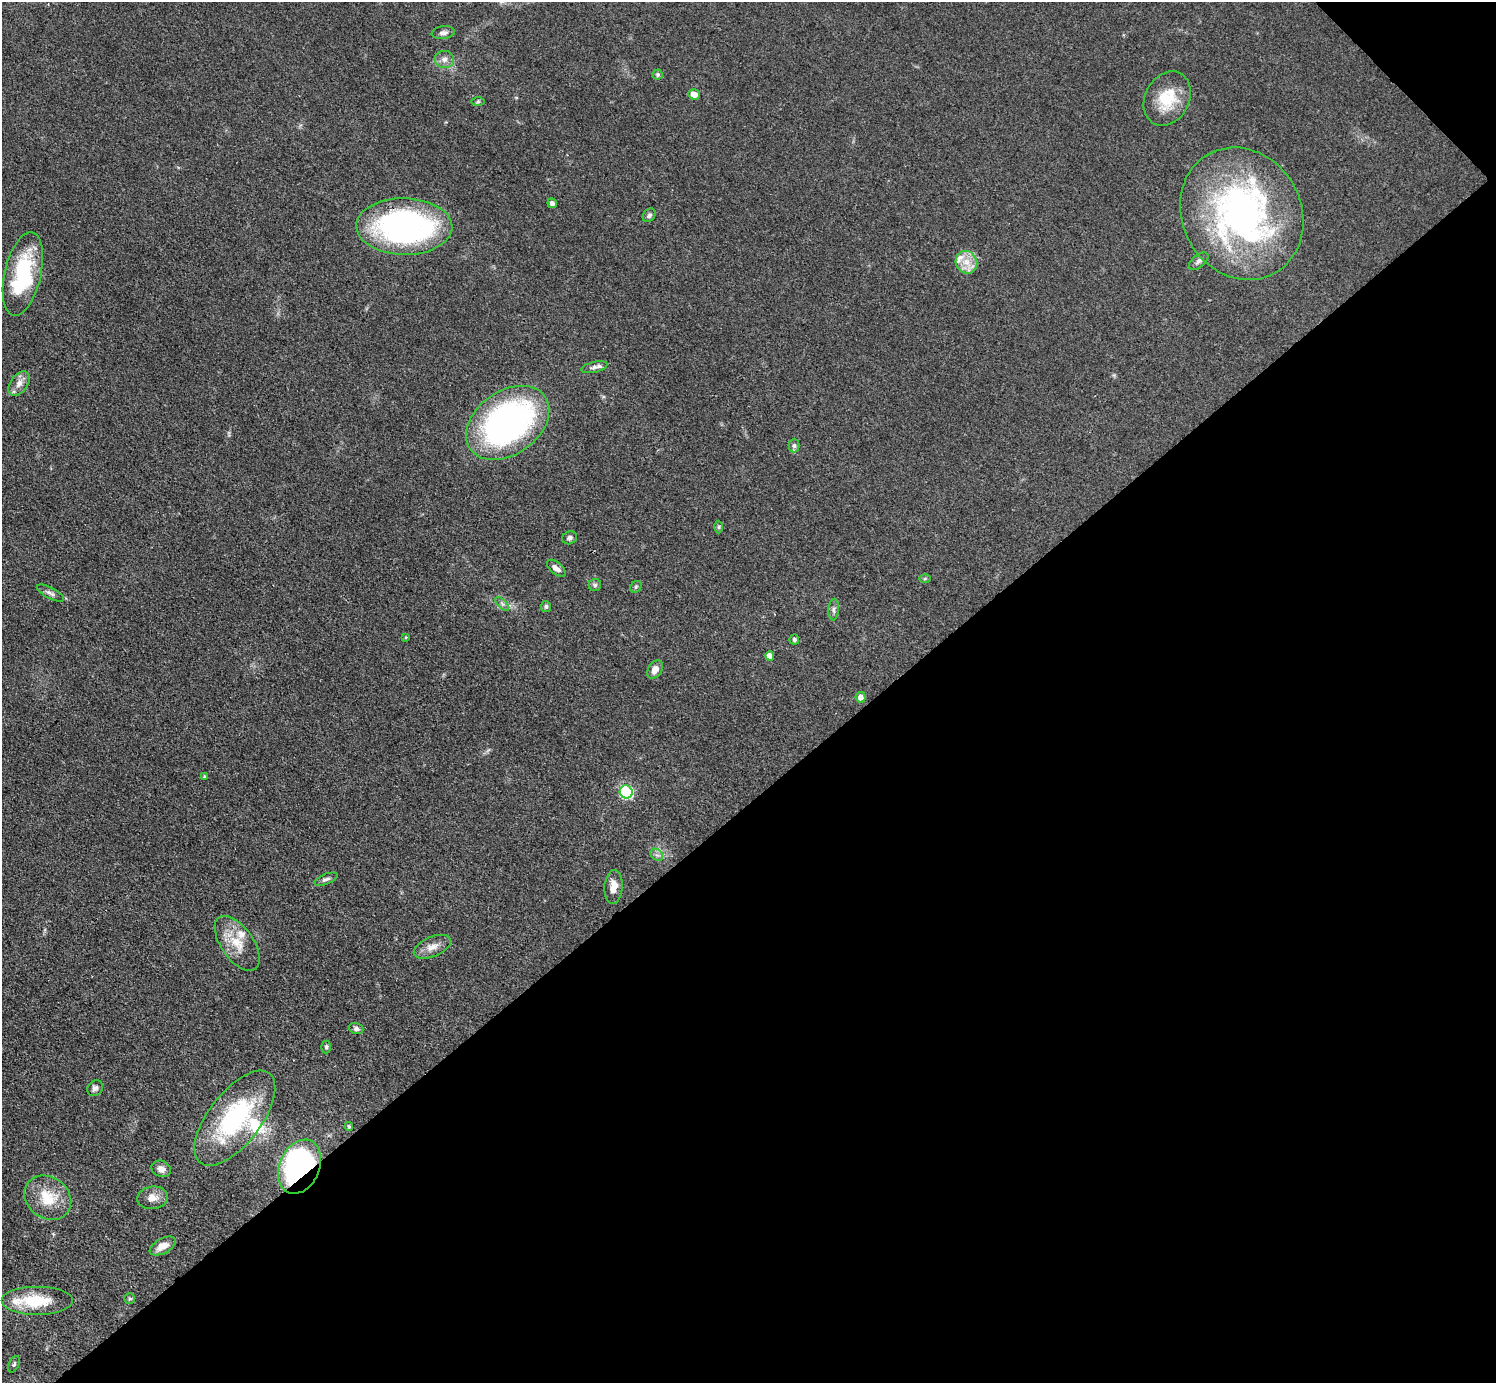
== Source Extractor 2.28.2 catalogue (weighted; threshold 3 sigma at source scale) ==
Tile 12 of 4 x 4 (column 4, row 3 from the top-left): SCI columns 4486-5979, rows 1681-3061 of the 5982 x 5980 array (HDU 1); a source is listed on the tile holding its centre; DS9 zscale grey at full resolution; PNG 1498 x 1385 px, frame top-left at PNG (2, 2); each listed source drawn as its Kron ellipse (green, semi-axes under 4 px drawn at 4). Shown black and unused: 43% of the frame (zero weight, under 3 of 4 exposures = <1% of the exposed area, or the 3 px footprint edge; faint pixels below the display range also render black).
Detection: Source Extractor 2.28.2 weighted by HDU 2 'WHT'; one run over the whole footprint, this tile lists its part. Background 0.077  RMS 0.0058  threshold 0.0259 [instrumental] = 3 sigma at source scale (4.5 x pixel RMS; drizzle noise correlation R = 1.50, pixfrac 1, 0.05/0.05 arcsec/px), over >= 5 px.
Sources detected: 59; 7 inside a brighter listed object's ellipse — not listed separately; the other 52 listed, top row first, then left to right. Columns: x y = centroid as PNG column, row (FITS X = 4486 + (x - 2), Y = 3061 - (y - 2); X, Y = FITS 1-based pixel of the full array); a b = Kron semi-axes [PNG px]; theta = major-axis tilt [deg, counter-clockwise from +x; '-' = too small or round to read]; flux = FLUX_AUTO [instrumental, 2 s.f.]
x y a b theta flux
443 33 11 6 7 2.3
444 59 10 8 -6 3.3
658 75 5 5 - 1
694 94 6 5 - 5.6
1167 99 28 22 62 20
478 102 6 4 1 0.87
552 203 5 4 - 2
1242 214 68 59 -61 200
649 215 7 5 50 1.7
404 227 48 28 -1 150
1199 261 11 6 39 2.1
966 262 12 10 -58 6.8
23 274 42 18 77 47
594 367 13 5 13 2.1
19 383 14 8 55 4.1
508 423 46 31 36 180
794 446 7 5 89 1.2
719 527 6 4 89 0.84
570 538 7 6 - 1.6
556 568 11 6 -40 3
925 578 5 4 - 0.63
595 585 6 6 - 1.2
636 587 6 5 - 1
50 593 15 5 -27 2.2
502 604 9 3 -45 1.2
546 606 5 5 - 1
834 610 11 5 86 1.8
406 637 3 3 - 0.59
794 639 5 5 - 1
770 656 4 4 - 4.3
655 670 10 7 57 4.4
861 697 5 5 - 3.5
204 776 4 3 - 0.64
626 792 6 6 - 77
657 855 7 5 -42 1.6
326 879 12 5 22 1.9
613 887 17 9 86 6.2
237 943 31 16 -55 14
432 947 20 10 23 5.5
356 1029 7 5 -18 1.6
326 1047 6 5 - 1
95 1088 8 7 - 2.1
235 1118 56 26 52 72
349 1126 4 4 - 0.82
299 1167 28 20 67 150
161 1169 10 8 -22 3.3
48 1198 25 20 -35 18
152 1198 15 11 7 5.8
163 1246 14 7 28 6.2
130 1299 5 5 - 1
37 1301 36 14 0 22
14 1364 9 5 63 1.1
Overlapping masked pixels (flux is a lower limit): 1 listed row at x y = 299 1167
Isophote crosses this tile's border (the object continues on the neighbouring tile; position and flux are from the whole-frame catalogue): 1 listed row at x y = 37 1301